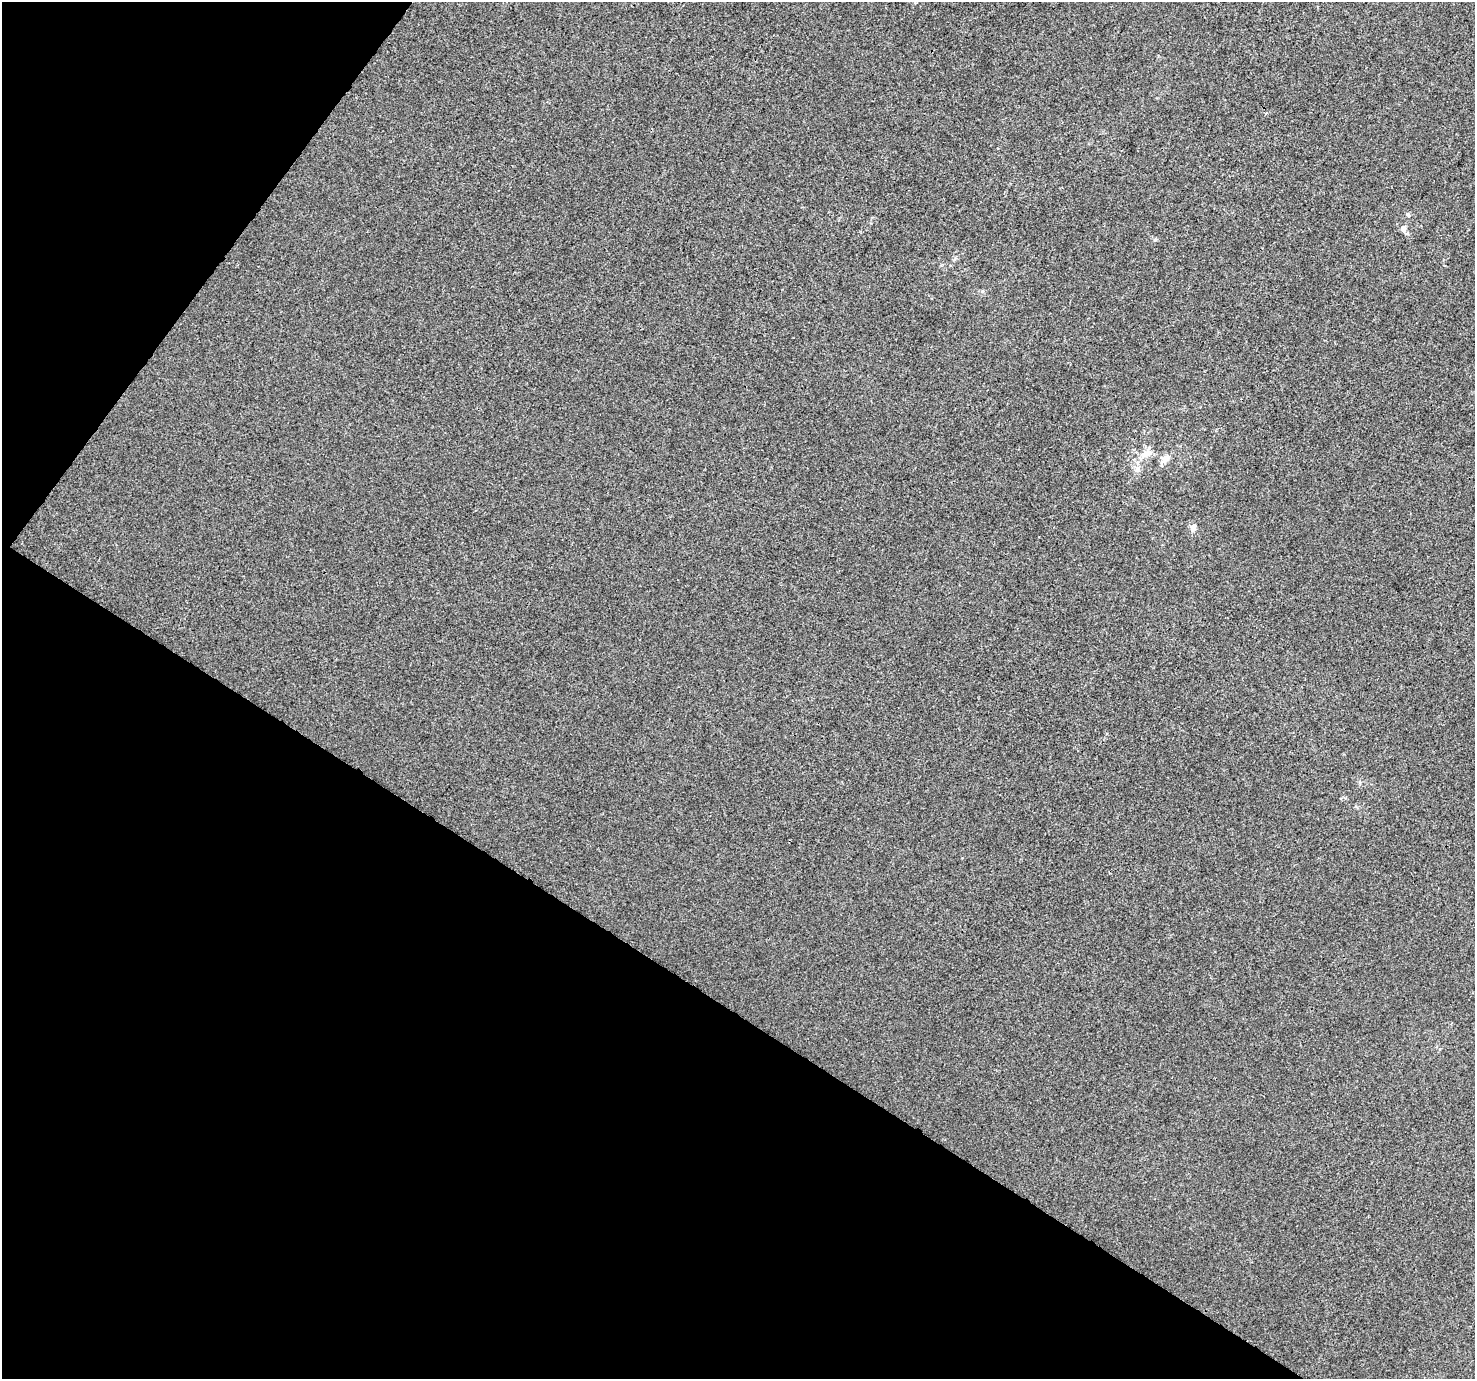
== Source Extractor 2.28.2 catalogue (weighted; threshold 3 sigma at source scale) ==
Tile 9 of 4 x 4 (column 1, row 3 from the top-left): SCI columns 43-1515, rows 1675-3051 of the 5971 x 6036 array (HDU 1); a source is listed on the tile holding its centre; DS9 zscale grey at full resolution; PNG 1477 x 1381 px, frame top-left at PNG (2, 2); no overlay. Shown black and unused: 32% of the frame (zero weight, under 3 of 4 exposures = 5% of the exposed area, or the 3 px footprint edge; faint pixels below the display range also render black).
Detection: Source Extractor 2.28.2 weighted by HDU 2 'WHT'; one run over the whole footprint, this tile lists its part. Background 1.83e-04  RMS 0.0044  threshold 0.0197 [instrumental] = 3 sigma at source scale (4.5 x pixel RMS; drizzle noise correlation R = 1.50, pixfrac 1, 0.0396/0.0396 arcsec/px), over >= 5 px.
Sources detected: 7; all 7 listed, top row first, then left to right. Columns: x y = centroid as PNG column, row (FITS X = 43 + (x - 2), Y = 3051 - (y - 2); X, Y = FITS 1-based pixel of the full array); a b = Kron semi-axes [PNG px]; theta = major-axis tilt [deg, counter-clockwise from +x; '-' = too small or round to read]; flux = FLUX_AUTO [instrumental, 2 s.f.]
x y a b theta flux
1408 214 6 5 - 0.68
1403 229 8 7 - 1.5
1155 240 6 4 1 0.61
1144 455 11 8 20 3
1165 458 12 9 27 3.2
1137 470 9 7 28 1.7
1193 528 12 8 73 2.1